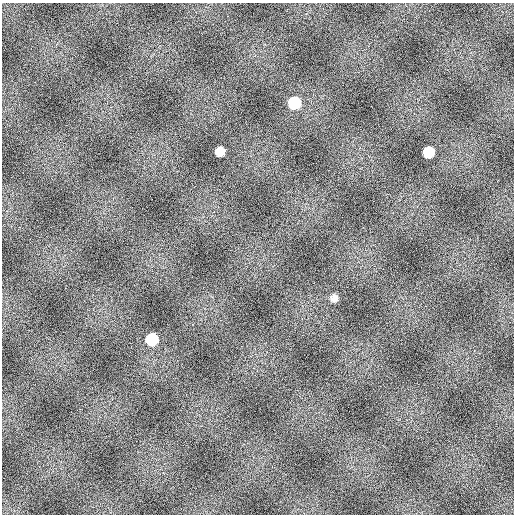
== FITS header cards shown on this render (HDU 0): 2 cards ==
NAXIS1  =                  512
NAXIS2  =                  512

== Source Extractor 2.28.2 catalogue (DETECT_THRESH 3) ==
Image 512 x 512 px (HDU 0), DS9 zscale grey, 1 PNG px = 1 image px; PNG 516 x 516 px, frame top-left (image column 1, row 512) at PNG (2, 3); no overlay
Background 811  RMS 16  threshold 48.5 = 3 sigma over >= 5 px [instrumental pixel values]
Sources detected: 5; all 5 listed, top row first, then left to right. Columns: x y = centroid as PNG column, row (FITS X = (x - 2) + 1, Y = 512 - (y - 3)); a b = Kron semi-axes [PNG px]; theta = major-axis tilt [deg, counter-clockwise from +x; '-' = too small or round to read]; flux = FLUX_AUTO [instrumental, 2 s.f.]
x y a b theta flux
294 103 9 9 - 47000
220 151 8 7 - 13000
428 152 8 8 - 28000
334 298 7 7 - 5900
152 339 9 8 - 45000